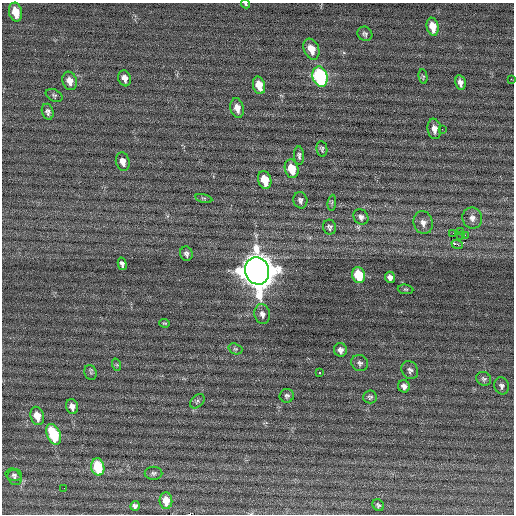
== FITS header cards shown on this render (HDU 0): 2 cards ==
NAXIS1  =                  512 / Axis length
NAXIS2  =                  512 / Axis length

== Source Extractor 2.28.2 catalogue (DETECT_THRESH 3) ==
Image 512 x 512 px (HDU 0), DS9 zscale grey, 1 PNG px = 1 image px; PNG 516 x 516 px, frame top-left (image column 1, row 512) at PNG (2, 3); each listed source drawn as its Kron ellipse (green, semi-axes under 4 px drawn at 4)
Background 0.0892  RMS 0.71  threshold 2.14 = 3 sigma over >= 5 px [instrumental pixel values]
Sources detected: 66; all 66 listed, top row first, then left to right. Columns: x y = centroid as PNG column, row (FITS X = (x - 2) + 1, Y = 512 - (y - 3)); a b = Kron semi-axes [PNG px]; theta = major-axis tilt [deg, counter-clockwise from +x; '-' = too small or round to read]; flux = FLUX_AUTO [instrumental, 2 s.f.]
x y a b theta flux
245 4 4 3 - 61
16 12 9 6 -76 910
433 27 9 6 -78 760
365 34 7 7 - 130
311 49 11 7 -68 660
320 77 10 7 -73 6500
423 77 7 4 -80 65
125 78 8 6 -73 270
511 79 2 2 - 150
70 81 9 7 -72 410
460 83 7 5 -79 230
259 85 9 6 -75 690
54 95 9 5 -27 99
237 108 10 6 -77 410
48 112 8 5 -75 150
434 129 10 7 -82 350
442 129 2 2 - 51
322 149 8 5 -80 100
299 156 9 5 -87 140
123 162 9 7 -74 350
292 169 9 6 -75 1100
265 180 9 6 -75 1100
204 198 8 3 -12 80
300 200 8 7 - 150
332 203 8 3 84 68
361 217 8 7 - 170
472 218 10 9 - 310
423 223 11 9 -74 310
330 227 7 6 - 130
460 231 3 2 - 2000
453 233 4 2 - 100
465 235 3 2 - 460
461 236 2 2 - 27
457 245 6 3 -21 570
186 254 7 6 - 150
122 264 6 4 -76 150
257 271 14 12 -75 98000
359 275 8 6 -77 2000
390 277 5 5 - 180
405 289 8 5 -6 75
262 314 10 7 -78 220
164 323 5 3 - 48
235 349 7 5 -20 85
340 350 7 6 - 200
360 363 8 7 - 140
117 365 6 4 -72 60
410 370 9 8 - 170
319 372 3 2 - 72
91 373 7 6 - 85
484 379 8 6 -32 110
404 386 6 6 - 210
502 386 9 7 -76 160
287 396 7 7 - 130
370 397 7 6 - 100
197 401 8 5 43 110
72 407 8 6 -73 280
37 416 9 6 -75 690
54 434 11 6 -67 2400
98 467 9 6 -81 2100
153 473 9 6 -1 110
14 475 8 6 -10 120
14 478 8 6 -56 140
64 488 2 2 - 21
166 501 8 6 -86 610
378 505 6 5 - 95
135 506 5 4 - 120
At the frame edge (FLAGS 8, measured only in part): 1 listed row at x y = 245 4